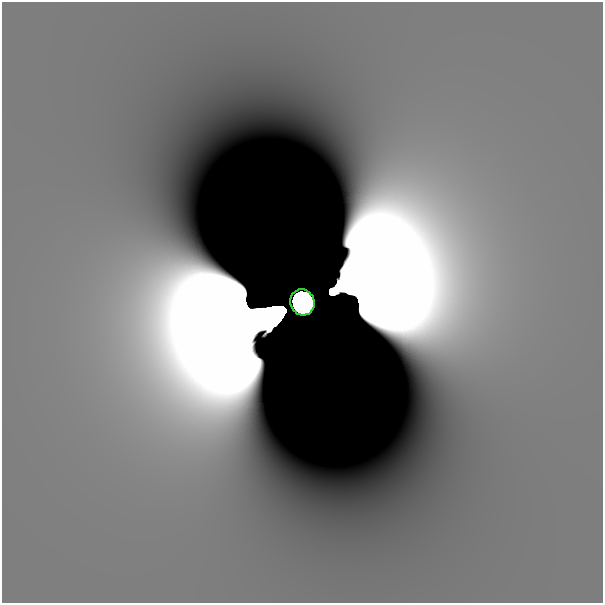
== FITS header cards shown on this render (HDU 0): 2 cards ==
NAXIS1  =                  601
NAXIS2  =                  601

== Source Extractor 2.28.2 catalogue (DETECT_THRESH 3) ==
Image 601 x 601 px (HDU 0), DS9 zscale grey, 1 PNG px = 1 image px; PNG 605 x 605 px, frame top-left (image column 1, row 601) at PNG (2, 2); each listed source drawn as its Kron ellipse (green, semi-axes under 4 px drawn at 4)
Background 1.36e-12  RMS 9.1e-12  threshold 2.74e-11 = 3 sigma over >= 5 px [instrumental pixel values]
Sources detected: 4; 3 with non-positive FLUX_AUTO (blend fragments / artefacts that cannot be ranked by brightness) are neither listed nor drawn; the other 1 listed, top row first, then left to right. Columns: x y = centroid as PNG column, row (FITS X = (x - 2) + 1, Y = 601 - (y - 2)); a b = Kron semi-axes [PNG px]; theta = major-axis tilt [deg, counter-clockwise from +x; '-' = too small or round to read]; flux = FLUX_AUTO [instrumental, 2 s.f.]
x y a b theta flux
302 302 13 12 - 79
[3 non-positive-flux detections neither listed nor drawn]